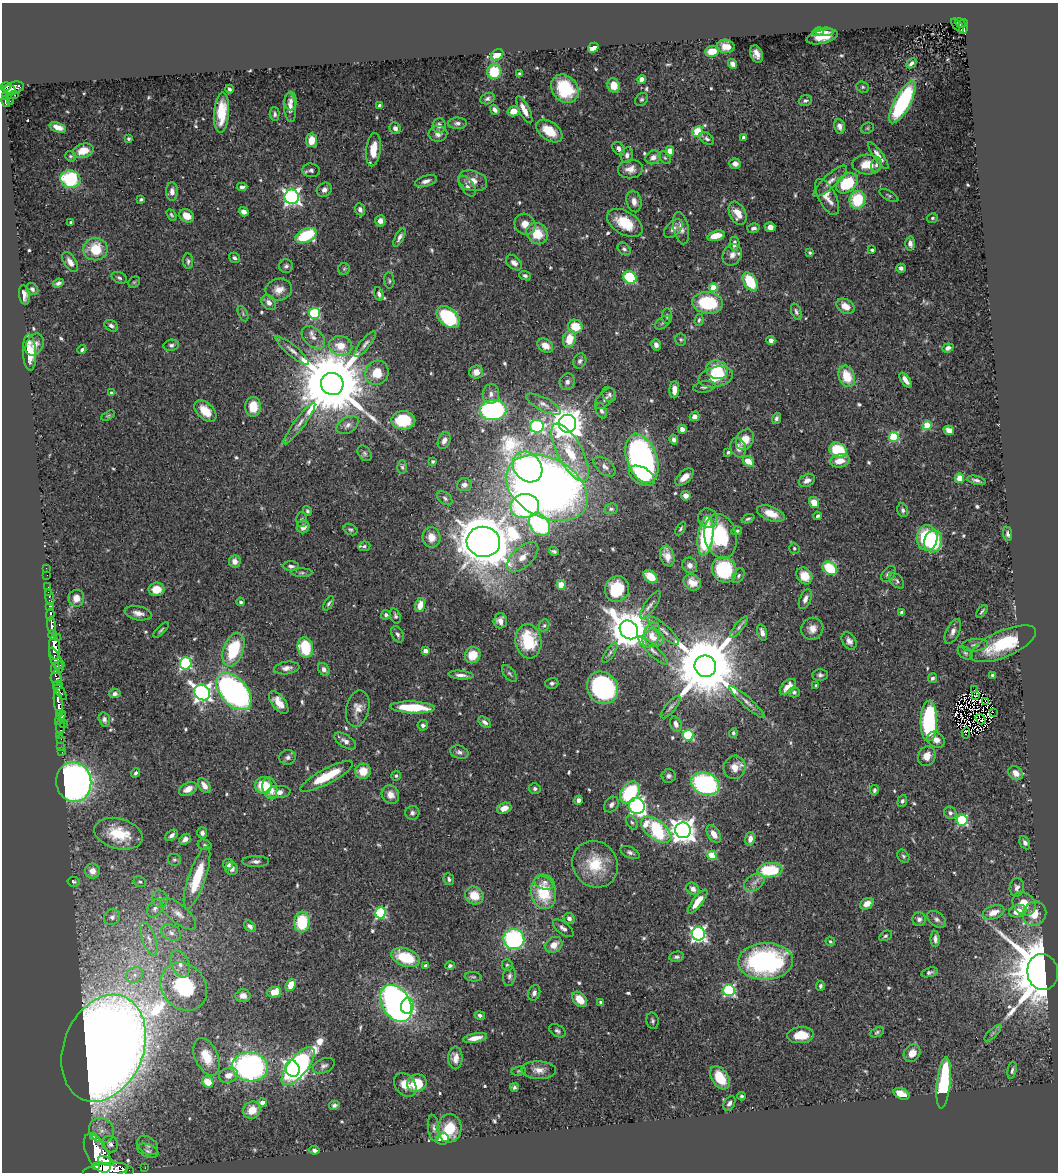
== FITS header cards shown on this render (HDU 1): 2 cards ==
NAXIS1  =                 1056
NAXIS2  =                 1170

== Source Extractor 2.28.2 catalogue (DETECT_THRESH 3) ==
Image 1056 x 1170 px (HDU 1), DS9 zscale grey, 1 PNG px = 1 image px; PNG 1060 x 1174 px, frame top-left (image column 1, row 1170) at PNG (2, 3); each listed source drawn as its Kron ellipse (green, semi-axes under 4 px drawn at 4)
Background 0.417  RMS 0.024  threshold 0.0728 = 3 sigma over >= 5 px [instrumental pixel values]
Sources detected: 618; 4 with non-positive FLUX_AUTO (blend fragments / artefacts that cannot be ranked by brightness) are neither listed nor drawn; of the other 614, the 500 brightest by FLUX_AUTO listed and drawn (114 fainter detections omitted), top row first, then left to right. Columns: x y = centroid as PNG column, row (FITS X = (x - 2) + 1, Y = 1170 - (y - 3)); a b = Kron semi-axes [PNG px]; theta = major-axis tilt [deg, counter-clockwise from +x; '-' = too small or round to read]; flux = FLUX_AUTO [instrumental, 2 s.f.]
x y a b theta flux
960 23 5 3 - 63
958 25 8 3 -49 57
963 27 7 4 89 110
818 32 5 3 - 2.6
825 32 9 4 3 6
822 37 16 6 13 23
726 46 9 6 -10 15
593 48 5 4 - 31
712 51 7 5 8 29
756 54 9 6 -69 9.3
497 55 7 5 34 43
911 63 6 3 43 4.3
732 64 5 4 - 6.4
494 72 7 7 - 59
520 74 4 3 - 3.8
641 79 4 4 - 12
614 85 7 6 - 26
5 87 5 3 - 330
863 87 6 5 - 3.4
14 88 10 6 13 310
229 89 4 3 - 3.7
565 89 15 12 -51 77
9 90 6 5 - 460
15 95 3 2 - 59
6 97 4 3 - 180
487 99 7 5 24 4.4
641 99 7 5 43 3.4
805 100 7 5 18 3.4
10 101 2 2 - 37
291 101 9 6 87 6.6
6 102 5 4 - 180
902 102 23 8 62 200
380 106 4 3 - 7.4
290 108 14 6 -86 12
495 110 5 4 - 6.4
524 110 15 5 -63 15
513 111 6 5 - 15
221 113 20 7 86 48
275 114 7 5 -87 4.2
457 123 9 5 1 6.1
439 125 7 6 - 6.8
839 126 7 5 -75 7.8
58 127 8 5 -19 13
395 128 6 5 - 5.5
867 128 7 5 22 2.7
549 131 15 9 -36 37
698 131 6 5 - 96
438 134 9 8 - 8.6
743 137 3 3 - 4.5
129 139 4 3 - 2.7
707 139 8 5 -35 4.9
311 140 7 5 83 23
619 148 7 5 -51 6.9
373 150 16 7 84 30
83 151 10 7 15 27
670 151 5 4 - 20
627 155 8 6 79 5.7
70 156 5 5 - 2.7
878 156 16 4 -53 11
653 157 8 6 28 10
665 158 7 4 -52 2.8
735 164 6 5 - 9.5
867 165 15 10 -3 27
876 165 7 4 75 4
630 169 12 9 7 14
311 170 9 6 -6 5.4
70 179 10 9 - 120
426 181 11 5 17 7.7
473 181 15 10 -16 15
830 181 22 6 43 12
847 183 12 9 38 85
467 186 12 6 -55 6.4
242 187 5 3 - 4.6
324 190 8 6 39 7
172 191 9 6 89 9.9
889 196 10 4 -29 3
292 197 7 7 - 570
827 197 20 8 -63 19
141 199 4 3 - 2.8
857 200 9 8 - 80
634 201 11 7 -77 11
360 209 6 5 - 7.1
244 212 5 4 - 8.3
738 213 12 8 -64 22
171 215 6 3 -53 2.8
187 216 8 6 -34 20
932 218 5 5 - 3.2
380 221 6 5 - 8.3
71 222 4 3 - 2.9
625 223 19 11 -31 51
525 224 11 10 - 17
770 227 5 5 - 11
681 228 16 7 -78 12
753 228 6 4 16 5.5
673 229 11 6 45 7.3
537 234 11 10 - 40
306 236 11 7 23 110
716 236 9 5 15 28
400 237 10 4 63 6.2
734 244 7 5 86 9.9
910 244 7 5 -87 7.2
95 249 12 11 - 54
624 249 7 5 -43 3.7
872 250 4 3 - 2.6
810 253 3 3 - 2.8
732 255 11 9 59 12
234 258 6 4 -32 3.8
188 261 8 5 -86 4.2
70 262 11 6 -57 9.6
514 263 9 6 -40 9.9
286 266 7 6 - 5
901 268 4 4 - 4.3
344 269 6 6 - 2.8
525 276 6 4 -23 3.8
630 277 7 6 - 130
119 278 8 5 -25 3.9
389 281 8 5 -82 3.1
134 282 6 5 - 2.7
750 282 10 6 -58 64
58 283 5 3 - 4.4
713 288 4 4 - 42
32 289 7 5 -47 4.6
279 290 13 11 10 16
379 294 7 4 -70 5.2
24 295 10 5 -82 8.7
269 303 8 6 -49 9
707 303 15 10 -7 98
845 306 10 7 -33 19
796 312 8 5 -69 4.6
314 313 5 5 - 170
243 314 8 4 -64 2.9
667 316 8 5 90 3.9
448 317 13 9 -41 120
699 320 6 3 75 3.3
663 323 9 5 38 3.5
111 326 7 5 -30 5.6
575 326 7 6 - 39
313 337 13 9 -42 12
569 339 9 6 80 35
681 339 6 5 - 2.7
771 340 4 4 - 8.9
365 344 15 5 51 7
35 345 12 8 62 11
171 345 8 5 8 4.2
656 345 6 5 - 7.5
341 346 12 9 -12 28
545 346 8 6 -35 20
948 348 6 4 22 6
82 350 4 3 - 3.4
292 350 21 5 -40 11
29 353 18 6 -87 36
580 361 8 6 63 5.1
717 370 11 9 -19 49
476 372 7 6 - 14
377 373 12 11 - 36
847 376 11 8 -69 43
716 377 17 10 12 40
905 380 9 4 -55 10
567 382 8 7 - 7.2
332 384 11 11 - 24000
704 387 11 5 10 5.6
674 390 8 5 88 13
111 393 4 4 - 5.7
491 394 10 8 85 9.3
609 394 7 6 - 4.4
605 399 13 6 47 6.2
543 404 19 6 -27 11
253 407 10 8 90 37
493 410 13 10 5 310
205 411 13 8 -43 33
601 411 8 5 -67 5.7
108 416 7 4 29 2.6
694 416 5 4 - 11
776 418 6 4 73 4.3
403 420 12 9 -2 73
299 423 25 5 53 13
567 424 9 8 - 3100
347 425 12 7 32 9.1
927 425 5 4 - 67
537 426 7 6 - 250
682 429 4 4 - 9.8
949 430 5 4 - 11
894 437 5 5 - 120
674 439 5 4 - 5.7
745 440 11 8 59 23
444 441 9 6 66 8.6
738 448 10 7 -71 11
838 450 9 7 -27 86
570 452 32 12 -62 59
728 452 3 3 - 3.6
365 453 8 6 -52 3.9
642 458 26 15 -70 550
433 461 3 3 - 2.7
748 461 6 4 -34 22
840 461 10 6 14 19
402 467 7 5 -90 3.2
527 467 16 13 -50 380
605 467 12 7 -39 9.2
642 476 14 8 -31 40
684 477 11 6 42 15
959 478 5 4 - 24
807 480 8 6 28 7.6
976 480 9 4 -13 5.6
464 485 7 6 - 7.9
547 488 43 29 -28 2000
686 496 5 4 - 10
445 498 8 5 -39 4.1
814 502 6 5 - 20
525 506 14 12 8 270
611 509 7 5 9 3.7
903 510 7 5 -72 4.8
307 511 5 4 - 3.2
771 514 14 7 -20 22
817 516 4 3 - 3.4
708 518 10 9 - 12
301 519 7 5 -89 3.2
748 519 7 4 21 3
539 525 12 9 -52 310
303 527 6 6 - 12
350 529 7 5 -29 3.2
681 529 7 4 60 3
737 531 5 4 - 3.2
1008 534 7 4 -83 4.3
706 536 20 7 83 150
720 536 22 16 -77 110
431 537 10 9 - 20
927 538 12 10 85 110
933 541 11 9 77 110
483 542 17 15 -7 6300
364 546 6 5 - 3.6
794 548 5 5 - 2.9
554 551 5 3 - 3.2
667 556 10 7 -72 16
522 557 19 10 43 19
235 561 6 6 - 13
690 565 8 7 - 7.8
291 566 8 5 -3 5.4
46 568 2 2 - 2.8
830 568 8 6 -38 72
724 570 13 12 - 140
302 573 11 4 0 3.5
888 574 9 6 50 6.3
47 575 2 2 - 6
738 576 8 5 61 3.9
804 576 9 7 -50 29
650 577 8 5 -41 29
896 581 9 6 -45 4.4
692 582 9 7 -33 17
561 585 5 4 - 29
48 587 2 2 - 9.2
156 589 8 7 - 29
617 589 13 12 - 55
48 592 2 2 - 7
50 598 8 3 -76 70
76 598 8 8 - 17
805 599 10 5 68 8.8
241 602 4 4 - 3.7
329 603 8 3 57 3.4
420 605 7 5 75 22
650 605 16 5 55 7.1
50 606 4 3 - 130
982 611 7 2 50 2.9
902 612 4 4 - 4.2
138 613 14 7 -11 12
50 614 6 3 83 220
386 615 5 4 - 4.2
395 616 8 5 -70 3.8
500 621 7 7 - 11
544 625 6 5 - 2.9
52 626 9 4 -81 1200
739 627 13 4 52 5
812 629 11 10 - 14
161 630 10 3 45 3.1
629 630 10 8 -48 5500
664 631 20 6 -42 10
762 632 8 4 -74 8.1
953 632 13 6 65 8.7
398 634 9 5 -62 5.2
52 635 5 3 - 450
651 635 13 8 68 17
57 637 3 2 - 120
654 638 9 8 - 16
528 641 17 13 -82 96
849 641 9 6 -56 8
1003 644 35 13 23 100
975 645 13 6 4 7.4
54 648 12 5 -85 2700
305 648 10 7 -76 82
233 650 17 10 70 99
653 650 19 5 -43 9.1
425 651 4 4 - 19
610 653 11 4 55 4.8
965 653 8 5 -38 3.7
473 655 8 7 - 32
56 660 13 5 -69 850
185 663 6 6 - 240
60 665 5 2 - 240
705 666 11 10 - 21000
55 668 6 3 85 400
287 668 13 6 8 9.4
324 669 7 5 -56 6.4
509 674 10 5 -50 3.8
461 675 12 4 -6 8.5
820 675 7 5 -1 4.7
993 675 4 3 - 5.4
56 678 7 5 -85 520
932 678 5 4 - 5.2
552 683 6 5 - 4.1
58 685 5 3 - 250
816 686 3 3 - 3.5
788 687 10 6 44 18
602 688 17 14 -54 260
974 690 2 2 - 2.7
60 691 10 4 -55 500
234 692 22 13 -48 520
794 692 6 5 - 4.1
202 693 8 7 - 720
115 694 6 4 6 5.3
975 696 4 3 - 6.7
985 701 3 2 - 2.8
58 702 12 4 -83 940
747 702 23 5 -42 11
279 703 13 6 -53 19
413 707 22 6 -2 69
671 707 14 5 49 5.6
358 709 18 11 77 17
993 712 2 2 - 270
60 713 4 3 - 400
60 718 8 4 61 840
104 719 7 5 -75 6
981 719 6 2 -53 3
929 721 20 8 89 220
485 722 7 4 -41 5.9
64 723 3 2 - 120
676 724 8 5 -73 7.5
423 725 5 5 - 5.3
60 726 8 3 -89 74
733 733 5 4 - 3
966 733 6 4 85 5.4
60 735 2 2 - 10
688 735 5 5 - 130
61 739 2 2 - 15
936 740 9 7 -37 12
345 741 12 6 -33 8.1
61 746 3 2 - 14
62 752 3 2 - 14
459 752 9 6 -17 5.9
927 756 10 8 66 17
288 757 8 7 - 6.3
735 767 12 11 - 20
363 771 8 7 - 32
136 773 5 4 - 3.8
1016 773 8 6 -41 14
327 776 29 7 28 64
396 776 5 5 - 3
668 776 7 6 - 5.2
74 782 20 17 -79 850
705 784 14 11 -20 280
204 785 8 5 -55 12
263 785 8 8 - 50
270 788 11 7 -77 22
188 789 9 6 30 17
535 789 6 5 - 4
874 790 5 4 - 3.6
278 792 12 6 4 11
630 792 12 8 52 120
390 795 9 8 - 13
578 800 5 4 - 7
902 801 6 5 - 4.5
611 804 8 6 52 5.9
637 806 8 7 - 460
504 808 7 5 20 16
412 813 7 7 - 4.8
950 813 6 6 - 5.5
962 820 5 5 - 180
632 822 8 5 -61 3.5
656 830 17 9 -38 140
683 830 8 7 - 1800
202 833 6 5 - 7.1
118 834 25 15 -15 62
714 834 10 6 -57 15
172 835 7 4 33 6
185 839 6 4 40 6.2
750 839 7 5 76 12
1025 843 7 5 -62 5.2
205 845 7 5 -16 2.8
630 852 10 5 -26 5.2
712 855 5 4 - 56
903 856 7 5 -53 3.4
174 860 7 6 - 3.5
256 861 13 5 0 6.7
228 864 5 5 - 7
595 864 24 22 -51 63
232 869 6 6 - 11
770 870 12 7 6 100
92 871 7 7 - 15
197 878 32 8 71 74
449 879 6 5 - 4.6
74 882 6 5 - 3.2
140 882 6 5 - 3
545 882 10 7 -14 7.9
754 883 11 7 34 9.3
1017 887 9 7 81 6.6
693 889 7 5 -42 9.6
543 892 17 12 -75 70
474 895 9 8 - 31
160 899 9 7 -67 7.5
697 902 15 5 53 26
867 904 7 5 31 16
1024 904 12 10 -45 26
155 908 10 7 57 8.1
1018 911 9 6 17 22
993 912 11 6 19 19
381 913 5 5 - 200
178 914 22 9 -40 18
1034 914 12 11 - 29
112 917 8 7 - 6.6
569 918 6 5 - 7.1
919 919 7 6 - 6
937 919 11 7 -36 6.2
302 922 10 8 84 79
250 926 6 4 -40 6.5
563 928 12 6 -37 7.5
171 933 10 7 -26 9.4
698 934 6 6 - 540
885 936 7 4 29 3.5
149 938 17 6 -71 14
514 939 10 10 - 230
935 939 8 4 -88 6.4
830 941 5 4 - 2.7
554 945 9 7 38 17
406 957 15 8 -21 66
676 957 7 5 10 4.2
766 961 27 18 1 330
180 964 14 8 -68 14
507 965 6 5 - 3.5
426 966 4 3 - 4.5
450 966 5 4 - 3.6
929 972 8 4 16 4.4
1043 972 18 15 -82 7300
135 975 9 7 34 10
509 976 10 6 78 6
473 977 8 4 -5 2.9
291 985 6 4 65 27
820 986 5 4 - 3.7
184 987 25 21 -50 130
729 990 6 6 - 230
274 992 7 5 8 43
534 993 8 6 69 6
243 996 7 6 - 10
580 999 9 6 -47 25
601 1002 4 4 - 3
396 1003 20 13 -58 780
407 1006 8 6 77 100
480 1015 5 4 - 4.7
652 1021 8 6 -79 4.2
557 1031 9 5 -31 4.5
877 1032 7 4 24 3.1
993 1033 11 4 44 3.5
801 1035 13 8 5 34
475 1038 12 4 10 17
104 1048 55 39 68 4800
912 1053 9 7 49 17
206 1057 20 11 -66 30
455 1058 11 7 -90 13
298 1066 23 9 51 530
324 1066 11 7 23 6.5
250 1067 18 14 -7 430
293 1069 8 6 -72 820
539 1070 17 9 -2 15
1012 1070 9 4 78 4.1
519 1071 7 4 9 2.6
229 1075 10 7 19 11
720 1078 13 8 -57 49
208 1082 6 5 - 24
417 1083 10 8 20 50
944 1083 26 6 84 180
405 1085 13 10 -50 20
514 1087 4 4 - 3.4
901 1094 8 5 -25 26
741 1096 4 4 - 3
262 1103 4 4 - 19
729 1103 8 5 57 5.6
334 1105 5 4 - 4.3
252 1110 9 8 - 26
434 1128 13 6 -84 6.6
449 1128 14 12 85 48
102 1130 13 11 -40 17
93 1137 3 2 - 72
442 1139 6 5 - 37
110 1144 8 8 - 7
148 1145 11 8 -40 7.9
314 1150 5 4 - 4.8
148 1151 11 6 -22 5.9
97 1153 21 10 -62 5800
106 1161 8 4 -19 910
96 1167 4 4 - 700
145 1168 2 2 - 7.9
106 1170 23 7 7 4000
129 1170 2 2 - 9.1
At the frame edge (FLAGS 8, measured only in part): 1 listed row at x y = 106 1170
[114 fainter detections neither listed nor drawn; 4 non-positive-flux detections neither listed nor drawn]